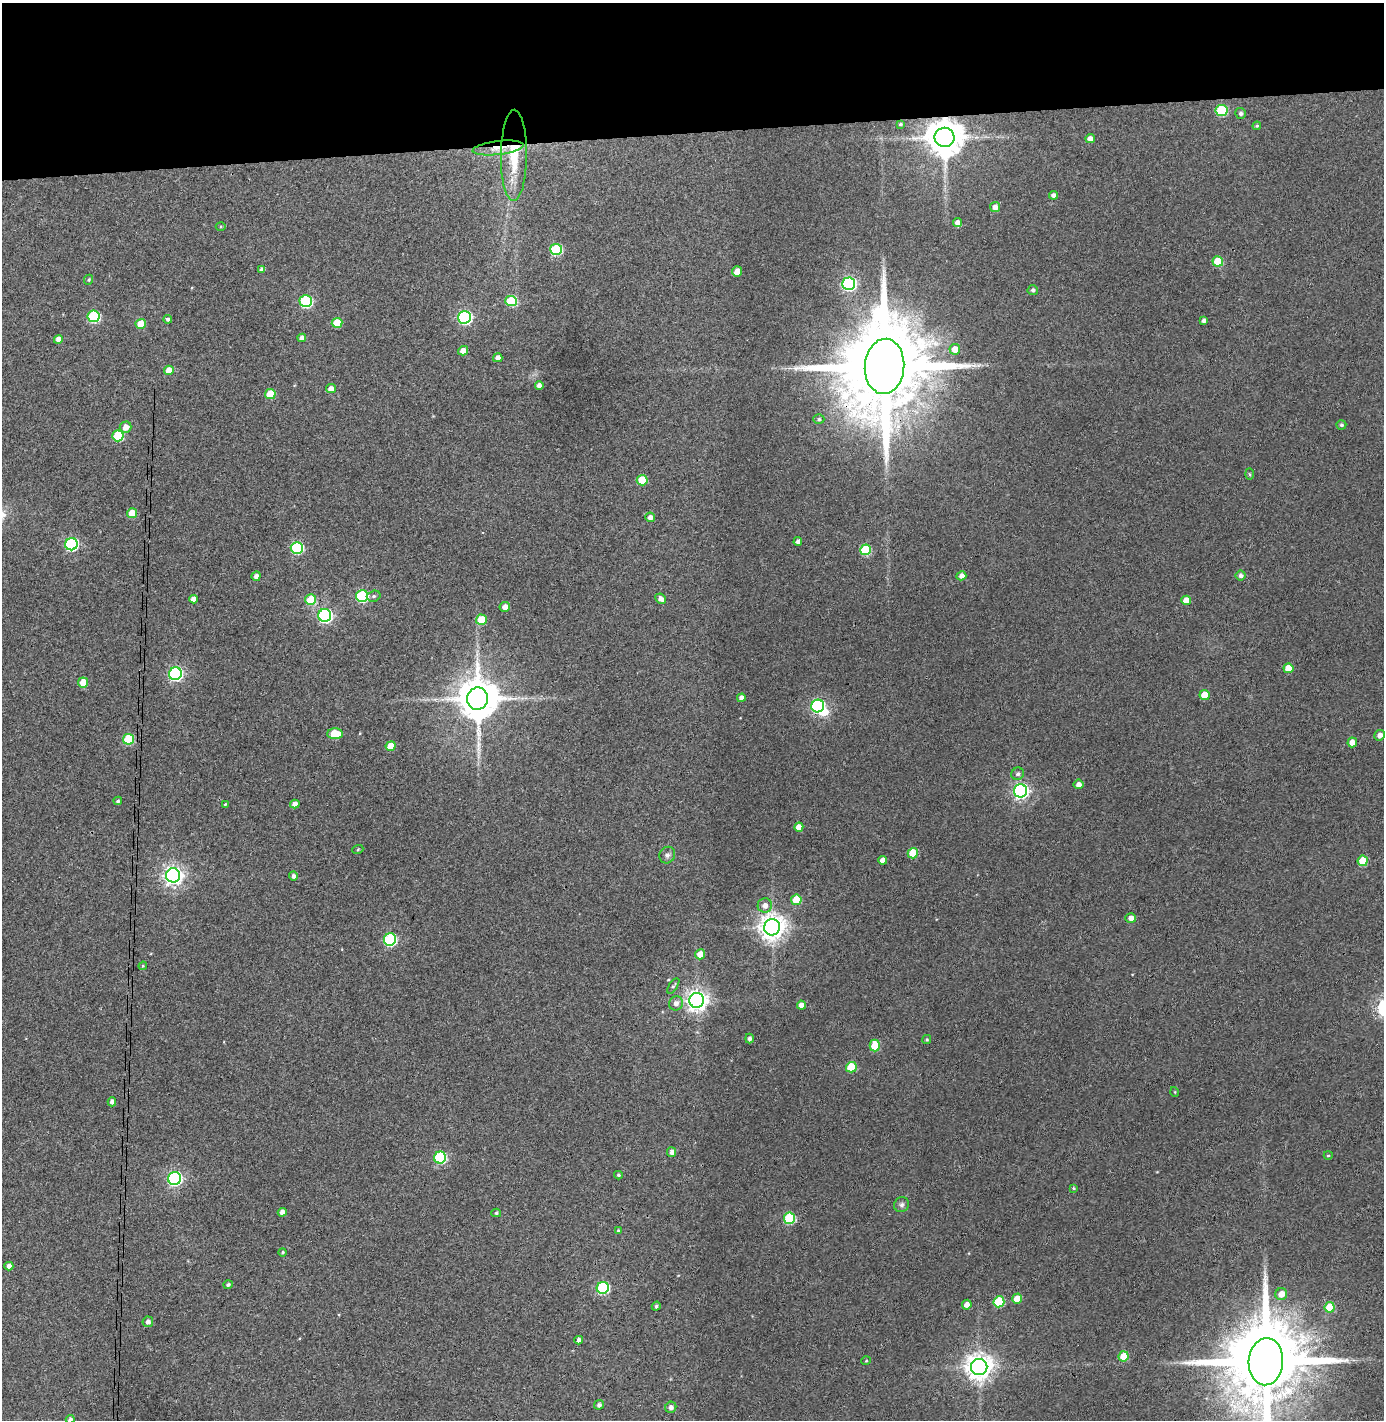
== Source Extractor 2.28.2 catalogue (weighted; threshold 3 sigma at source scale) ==
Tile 2 of 3 x 3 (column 2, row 1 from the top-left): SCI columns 1454-2835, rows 2892-4309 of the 4290 x 4366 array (HDU 1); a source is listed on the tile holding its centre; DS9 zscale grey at full resolution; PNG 1386 x 1422 px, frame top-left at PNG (2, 3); each listed source drawn as its Kron ellipse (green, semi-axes under 4 px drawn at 4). Shown black and unused: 9% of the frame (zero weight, under 3 of 4 exposures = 6% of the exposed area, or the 3 px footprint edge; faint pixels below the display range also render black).
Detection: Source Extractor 2.28.2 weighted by HDU 2 'WHT'; one run over the whole footprint, this tile lists its part. Background 0.0861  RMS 0.006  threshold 0.0271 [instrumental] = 3 sigma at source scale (4.5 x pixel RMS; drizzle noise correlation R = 1.50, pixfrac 1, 0.05/0.05 arcsec/px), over >= 5 px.
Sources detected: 136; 1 inside a brighter object's white glare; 1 long thin detection or spike segment (spike, bleed or trail) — neither listed nor drawn; the other 134 listed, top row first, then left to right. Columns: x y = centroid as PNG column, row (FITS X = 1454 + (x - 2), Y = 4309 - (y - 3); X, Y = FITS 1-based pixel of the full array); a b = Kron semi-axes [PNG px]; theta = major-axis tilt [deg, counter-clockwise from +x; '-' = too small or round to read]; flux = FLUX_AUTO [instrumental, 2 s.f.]
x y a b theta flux
1222 110 6 5 - 41
1241 113 5 5 - 1.6
900 124 4 4 - 0.86
1257 126 4 3 - 0.74
944 137 10 9 - 1700
1090 139 5 4 - 3.3
498 148 25 7 7 9.7
514 155 45 13 89 27
1054 195 4 4 - 2.4
995 207 5 5 - 3.7
957 223 4 4 - 3.4
221 227 5 3 - 0.64
556 249 6 5 - 45
1218 261 5 5 - 20
262 269 4 4 - 2.1
737 271 5 5 - 6.5
89 280 5 4 - 0.91
849 284 6 6 - 120
1033 290 5 5 - 1.5
306 301 6 6 - 67
511 301 6 5 - 33
93 316 6 6 - 53
464 317 6 6 - 110
168 319 4 4 - 1.6
1204 321 4 3 - 1.8
337 323 5 5 - 14
141 324 5 5 - 16
302 338 4 4 - 2.5
58 339 4 4 - 3.7
955 349 5 5 - 6.7
463 351 5 4 - 4.6
498 358 4 4 - 3
884 366 28 19 87 13000
169 370 5 4 - 8
539 385 4 4 - 2.9
331 389 5 4 - 4.3
270 394 5 5 - 18
819 419 5 4 - 1.1
1341 425 5 4 - 1.2
126 427 6 5 - 4.8
118 436 5 5 - 31
1249 474 6 4 -88 0.75
642 480 5 5 - 18
132 513 5 5 - 12
650 517 5 5 - 2.9
798 541 4 4 - 2.4
71 544 6 6 - 82
297 548 6 6 - 56
865 550 5 5 - 32
1241 575 5 5 - 1.9
256 576 5 4 - 2.7
961 576 5 4 - 2.8
362 596 6 6 - 53
374 596 7 5 15 1.3
193 599 4 4 - 3.1
661 599 5 4 - 3.2
311 600 5 5 - 22
1186 600 5 5 - 7.1
505 607 5 5 - 4
325 615 6 6 - 130
481 620 5 5 - 16
1288 668 5 5 - 11
175 674 6 6 - 110
83 682 5 5 - 9.7
1205 695 5 5 - 10
741 698 4 4 - 3.1
477 699 11 10 - 2200
818 706 6 6 - 92
335 734 8 5 0 22
1380 735 5 5 - 3.1
128 739 5 5 - 37
1352 742 5 5 - 5.5
391 746 5 4 - 9.6
1018 774 6 6 - 1.6
1079 784 5 5 - 3
1020 791 6 6 - 170
118 801 4 3 - 0.96
225 804 3 3 - 0.53
295 804 5 4 - 3.4
799 827 5 4 - 4.9
358 849 5 3 - 0.55
913 853 5 5 - 17
667 855 8 7 - 2.2
882 860 4 4 - 3.4
1363 861 5 5 - 17
173 875 7 7 - 300
293 876 4 4 - 2
796 900 5 5 - 15
765 905 7 7 - 3.8
1131 918 5 5 - 3.6
772 927 8 8 - 660
390 940 6 6 - 71
700 954 5 5 - 6.7
143 966 4 4 - 0.6
673 986 9 4 57 1
697 1000 7 7 - 400
676 1003 7 6 - 3.1
801 1005 4 4 - 3.9
749 1039 5 4 - 1.9
927 1040 4 4 - 0.74
875 1046 6 5 - 17
851 1067 5 5 - 21
1175 1092 5 3 - 0.46
112 1102 4 4 - 2.1
672 1152 5 4 - 2.6
1328 1155 4 4 - 0.76
440 1158 6 6 - 55
618 1175 4 3 - 0.79
175 1178 6 6 - 120
1073 1188 4 3 - 0.71
902 1205 8 7 - 1.8
282 1212 4 4 - 3.2
496 1213 5 4 - 0.78
789 1218 5 5 - 40
618 1231 4 3 - 0.61
283 1252 4 4 - 0.8
9 1266 4 4 - 2.9
228 1285 5 4 - 1.1
603 1288 6 6 - 56
1281 1294 6 5 - 5.3
1017 1299 5 5 - 9.1
999 1302 5 5 - 27
967 1305 5 4 - 3.7
656 1306 4 4 - 1.1
1330 1307 5 5 - 16
148 1322 5 5 - 2
579 1340 4 4 - 2.5
1124 1356 5 5 - 16
866 1361 5 3 - 0.53
1266 1362 23 17 87 11000
979 1367 8 8 - 670
599 1405 5 4 - 1.7
671 1407 6 5 - 2.3
70 1419 4 4 - 1.5
Overlapping masked pixels (flux is a lower limit): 4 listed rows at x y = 944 137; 498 148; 514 155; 884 366
Isophote crosses this tile's border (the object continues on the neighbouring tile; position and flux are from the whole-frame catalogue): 2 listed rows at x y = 1266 1362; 70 1419